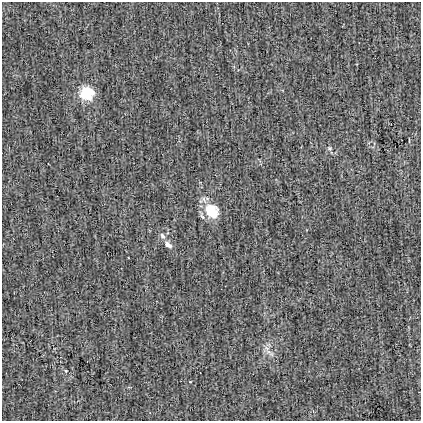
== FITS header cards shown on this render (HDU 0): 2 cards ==
NAXIS1  =                  419
NAXIS2  =                  419

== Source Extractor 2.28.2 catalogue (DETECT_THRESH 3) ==
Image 419 x 419 px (HDU 0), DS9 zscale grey, 1 PNG px = 1 image px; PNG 423 x 423 px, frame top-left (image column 1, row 419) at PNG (2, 2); no overlay
Background -6.81e-04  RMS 0.03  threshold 0.0904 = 3 sigma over >= 5 px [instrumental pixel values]
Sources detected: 7; all 7 listed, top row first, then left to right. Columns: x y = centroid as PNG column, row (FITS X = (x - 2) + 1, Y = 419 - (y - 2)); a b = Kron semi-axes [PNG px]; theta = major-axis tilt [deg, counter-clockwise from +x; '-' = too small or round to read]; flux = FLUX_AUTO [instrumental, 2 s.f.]
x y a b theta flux
86 93 14 14 - 57
330 148 6 5 - 3.5
212 211 15 12 -53 63
162 236 9 6 -67 6.4
168 245 10 6 -36 9.7
272 354 10 4 -32 6.6
66 371 5 4 - 2.1